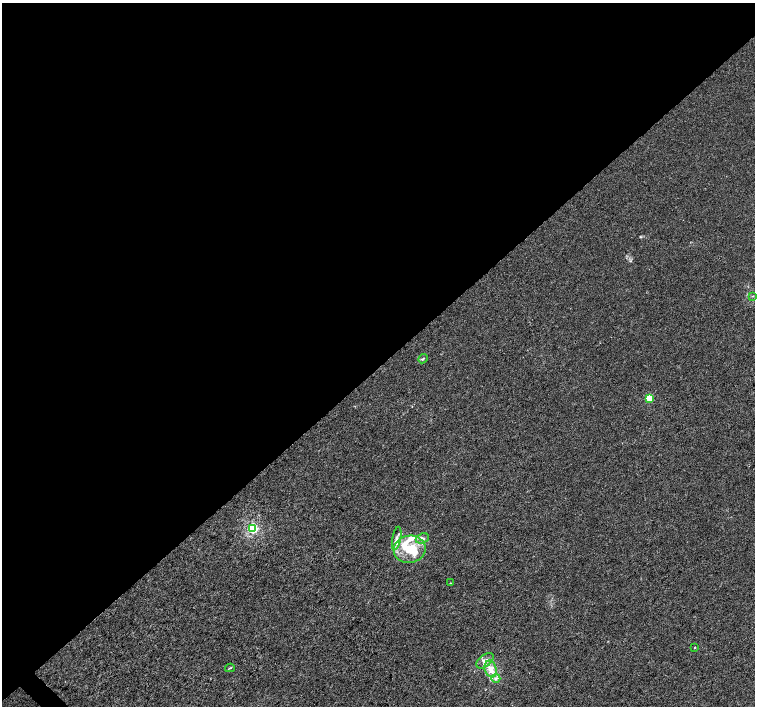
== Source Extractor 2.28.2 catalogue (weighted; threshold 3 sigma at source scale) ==
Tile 2 of 4 x 4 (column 2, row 1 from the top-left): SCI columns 1506-3010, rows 4380-5787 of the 6026 x 6007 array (HDU 1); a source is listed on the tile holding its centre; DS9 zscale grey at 2 x 2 block average (1 PNG px = mean of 2 x 2 image px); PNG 757 x 708 px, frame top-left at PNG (2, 3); each listed source drawn as its Kron ellipse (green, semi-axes under 4 px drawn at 4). Shown black and unused: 52% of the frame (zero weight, under 3 of 4 exposures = <1% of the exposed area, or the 3 px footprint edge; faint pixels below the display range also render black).
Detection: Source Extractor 2.28.2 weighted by HDU 2 'WHT'; one run over the whole footprint, this tile lists its part. Background 4.72e-04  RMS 0.0027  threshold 0.0123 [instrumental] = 3 sigma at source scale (4.5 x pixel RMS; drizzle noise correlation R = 1.50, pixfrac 1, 0.0396/0.0396 arcsec/px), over >= 5 px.
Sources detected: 18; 5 inside a brighter listed object's ellipse — not listed separately; the other 13 listed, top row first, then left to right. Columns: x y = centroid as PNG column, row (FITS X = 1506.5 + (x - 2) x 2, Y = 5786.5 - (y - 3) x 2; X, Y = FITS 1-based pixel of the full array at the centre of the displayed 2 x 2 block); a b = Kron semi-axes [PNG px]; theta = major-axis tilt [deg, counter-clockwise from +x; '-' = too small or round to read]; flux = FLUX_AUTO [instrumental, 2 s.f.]
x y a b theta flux
753 296 3 2 - 0.52
423 359 5 3 - 0.75
649 398 3 3 - 22
253 528 3 3 - 81
397 538 12 4 79 2.9
422 538 7 5 22 2.2
410 549 16 13 11 18
451 583 2 2 - 0.43
695 648 2 2 - 1.4
485 661 10 6 38 3.5
230 668 5 2 - 0.52
491 669 8 6 -74 6.3
496 678 4 4 - 1.5